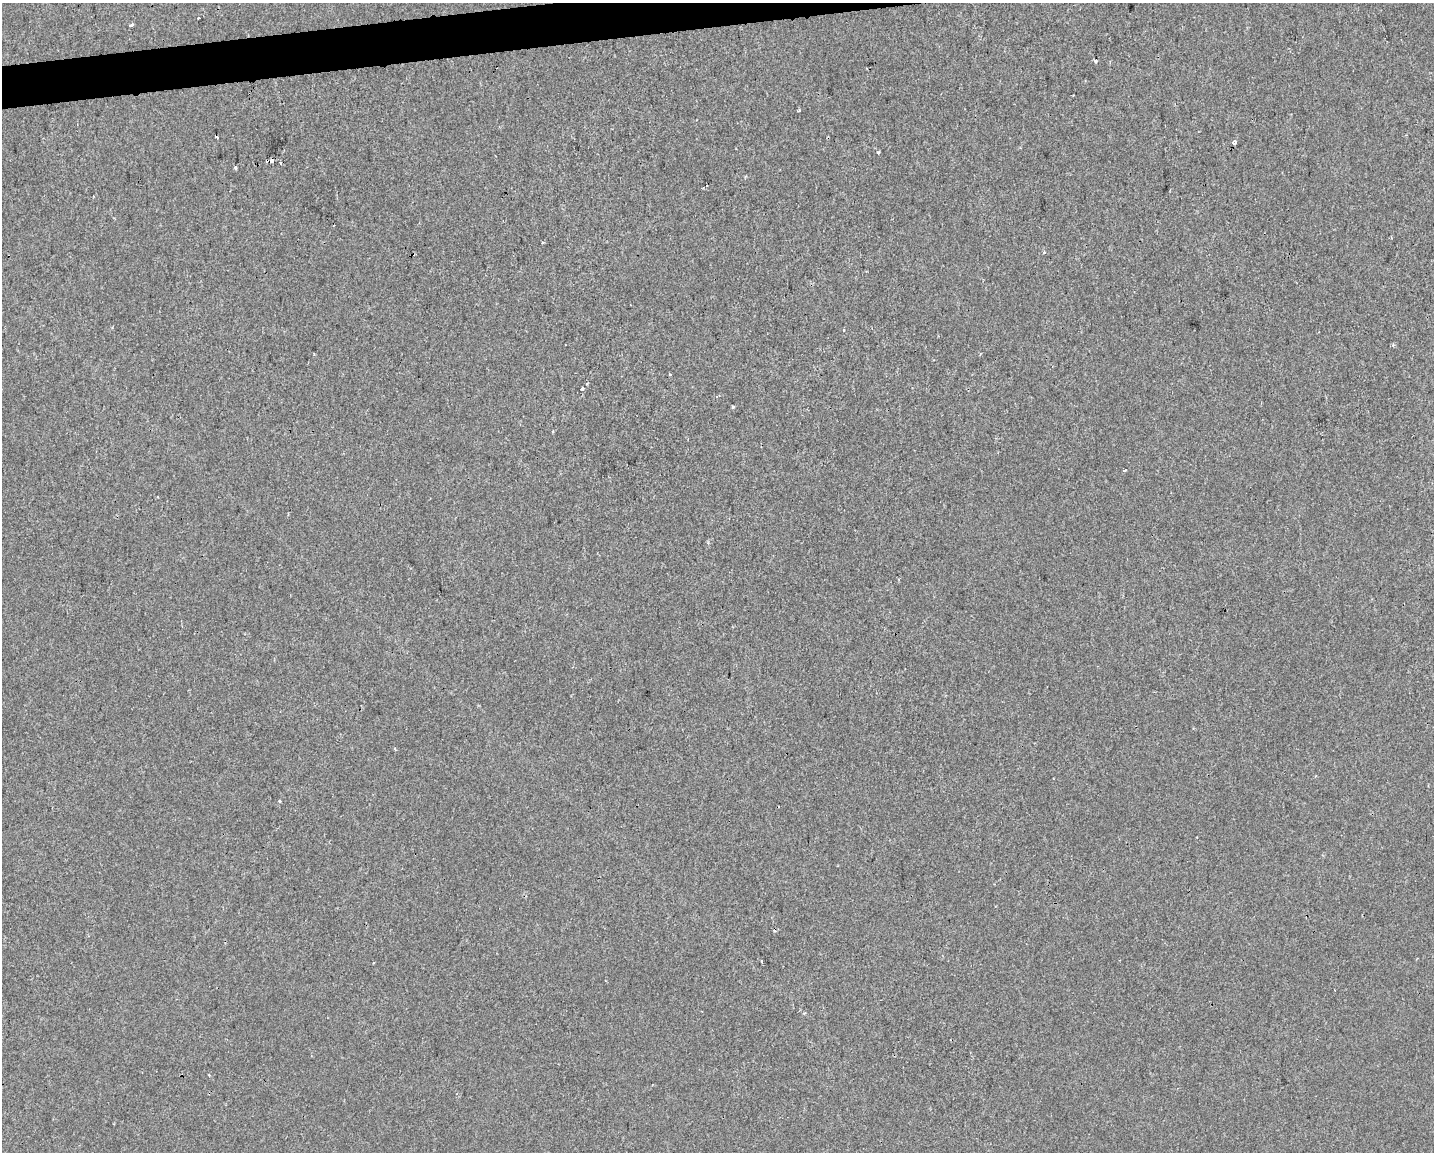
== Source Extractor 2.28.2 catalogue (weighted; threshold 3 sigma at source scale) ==
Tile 8 of 3 x 4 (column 2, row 3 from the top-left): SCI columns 1441-2872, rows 1151-2300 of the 4355 x 4601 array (HDU 1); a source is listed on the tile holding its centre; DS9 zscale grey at full resolution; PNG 1436 x 1154 px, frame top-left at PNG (2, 3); no overlay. Shown black and unused: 2% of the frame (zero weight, under 2 of 3 exposures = <1% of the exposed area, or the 3 px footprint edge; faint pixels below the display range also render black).
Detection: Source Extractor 2.28.2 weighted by HDU 2 'WHT'; one run over the whole footprint, this tile lists its part. Background 3.87e-04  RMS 0.0042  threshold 0.0191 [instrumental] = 3 sigma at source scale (4.5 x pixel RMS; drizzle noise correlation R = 1.50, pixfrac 1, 0.0396/0.0396 arcsec/px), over >= 5 px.
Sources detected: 28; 6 cosmic-ray / hot-pixel residue — not listed; the other 22 listed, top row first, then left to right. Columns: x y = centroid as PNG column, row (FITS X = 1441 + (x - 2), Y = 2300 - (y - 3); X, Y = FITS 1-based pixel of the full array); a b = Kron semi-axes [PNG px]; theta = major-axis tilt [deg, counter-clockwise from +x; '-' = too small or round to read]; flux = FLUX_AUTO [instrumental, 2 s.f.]
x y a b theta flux
131 25 4 3 - 2.6
1095 61 4 4 - 0.8
799 110 3 2 - 0.83
1234 142 5 4 - 1.5
878 152 3 3 - 0.96
272 161 4 3 - 3.7
235 168 4 3 - 0.77
707 186 3 2 - 0.83
1044 252 4 4 - 0.56
844 330 3 3 - 0.4
1393 345 4 4 - 0.6
670 374 3 2 - 0.34
586 384 3 2 - 0.78
582 388 4 3 - 1.3
717 396 4 3 - 0.43
733 407 4 3 - 0.51
552 432 3 3 - 1.1
1124 471 3 3 - 0.95
395 749 4 3 - 0.42
1316 776 4 2 - 0.55
279 801 4 3 - 0.43
761 961 3 2 - 0.44
Overlapping masked pixels (flux is a lower limit): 1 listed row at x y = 272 161